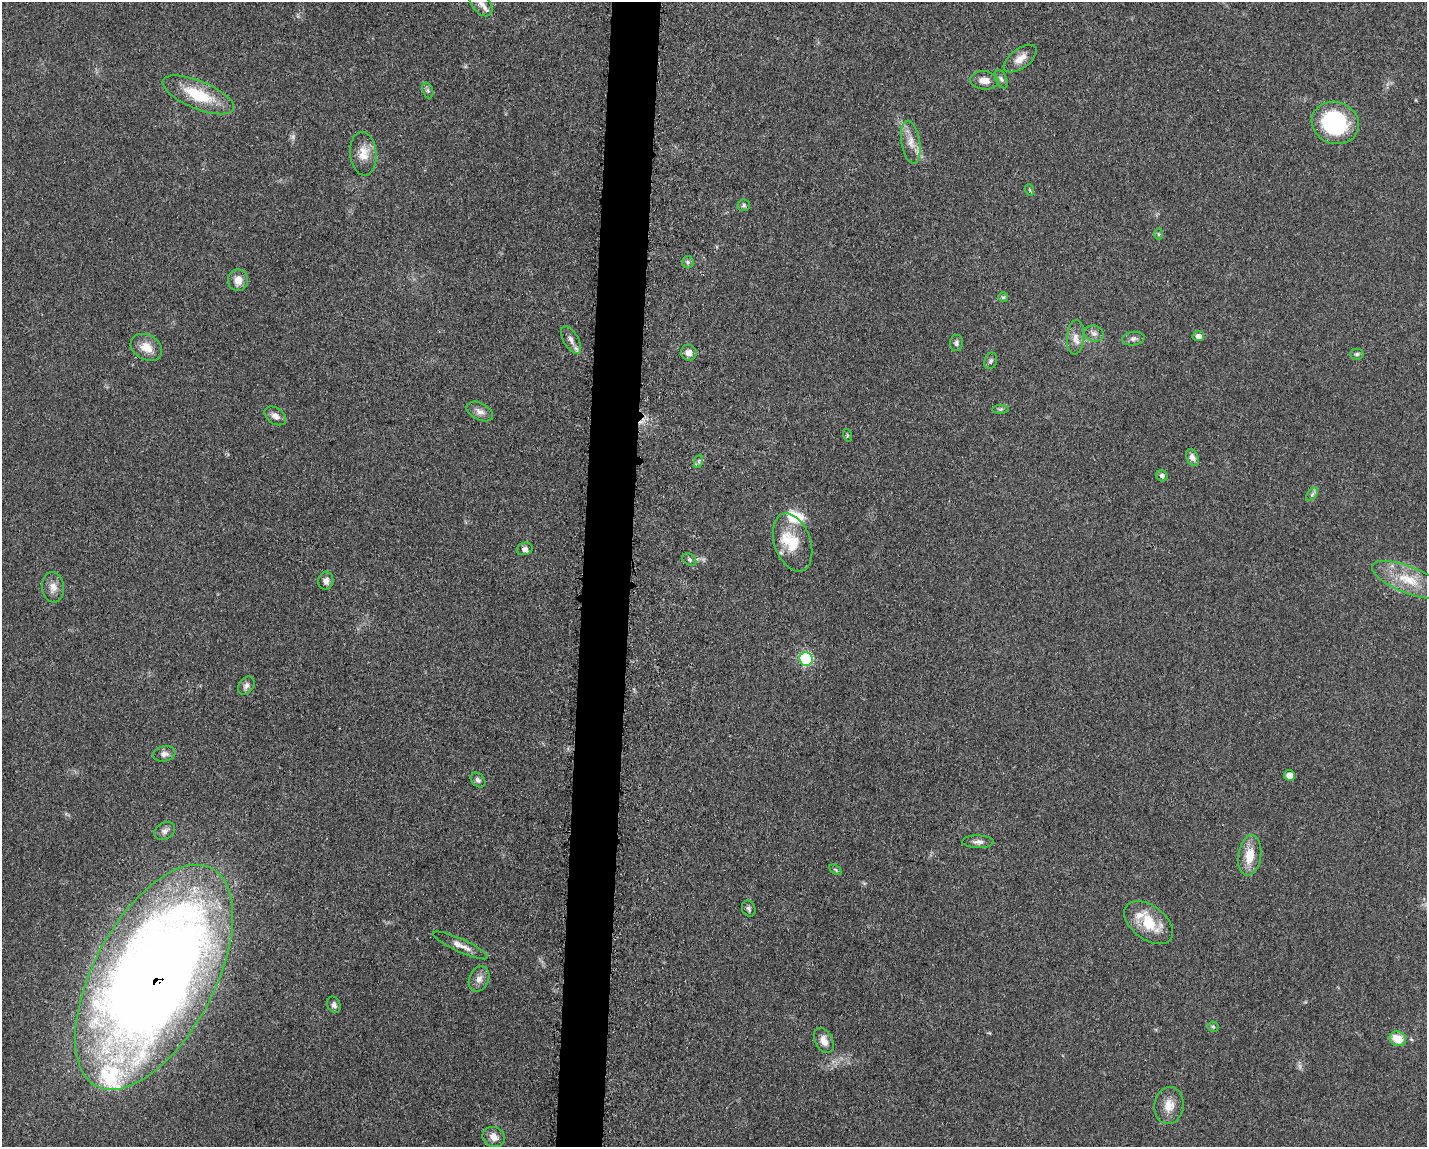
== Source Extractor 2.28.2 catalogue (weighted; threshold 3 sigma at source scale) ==
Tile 8 of 3 x 4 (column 2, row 3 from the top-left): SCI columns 1660-3084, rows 1160-2304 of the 4682 x 4609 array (HDU 1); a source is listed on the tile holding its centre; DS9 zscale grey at full resolution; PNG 1429 x 1149 px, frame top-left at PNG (2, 2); each listed source drawn as its Kron ellipse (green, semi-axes under 4 px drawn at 4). Shown black and unused: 3% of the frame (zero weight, under 3 of 5 exposures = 4% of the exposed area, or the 3 px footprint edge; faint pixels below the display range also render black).
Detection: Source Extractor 2.28.2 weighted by HDU 2 'WHT'; one run over the whole footprint, this tile lists its part. Background 0.0609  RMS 0.0061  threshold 0.0274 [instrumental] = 3 sigma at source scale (4.5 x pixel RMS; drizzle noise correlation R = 1.50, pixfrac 1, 0.05/0.05 arcsec/px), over >= 5 px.
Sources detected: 67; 2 too faint to see at this stretch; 1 inside a brighter object's white glare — neither listed nor drawn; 5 inside a brighter listed object's ellipse — not listed separately; the other 59 listed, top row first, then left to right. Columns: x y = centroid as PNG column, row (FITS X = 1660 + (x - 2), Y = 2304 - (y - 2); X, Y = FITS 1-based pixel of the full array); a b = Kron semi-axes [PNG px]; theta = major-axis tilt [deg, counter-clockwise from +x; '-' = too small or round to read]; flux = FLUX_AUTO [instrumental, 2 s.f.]
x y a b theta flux
480 3 15 8 -51 4.4
1020 59 19 9 36 6
1001 79 10 5 -64 1.8
984 80 14 9 -6 5.4
428 90 8 5 -70 1.4
198 95 38 14 -22 26
1335 123 24 21 -19 63
911 142 22 9 -81 7.3
363 154 22 13 -84 9.2
1030 190 6 3 -71 0.66
744 205 6 5 - 1.3
1159 234 6 4 -89 0.71
688 262 6 6 - 1.3
238 280 11 10 - 6
1003 297 5 5 - 0.86
1094 333 10 8 -15 2.8
1198 336 6 5 - 3.5
1075 337 17 8 85 4.9
1133 339 11 7 6 2.2
571 340 15 7 -61 3.7
956 343 8 6 89 1.7
146 347 17 12 -28 8.3
689 353 8 7 - 4
1357 354 6 5 - 1.3
991 361 8 6 70 1.6
1000 409 8 4 0 1.2
480 412 14 8 -27 3.6
275 416 12 8 -34 3.6
847 435 6 4 -72 0.79
1192 457 9 6 -63 3.6
699 461 7 4 71 1.2
1162 476 6 5 - 2
1312 494 8 4 53 1.4
793 542 30 18 -71 18
525 549 8 6 17 2.9
689 560 7 5 -35 1.3
1408 580 38 13 -22 19
326 581 9 7 76 3.1
53 587 15 11 -82 4.8
806 659 7 7 - 60
246 686 10 7 54 2.5
164 754 11 7 12 2.8
1289 775 5 5 - 5
478 780 8 6 -44 1.6
165 831 11 8 33 2.6
978 842 16 6 -1 2.8
1250 855 20 11 82 12
836 870 7 4 -32 0.89
749 909 8 6 -65 1.6
1149 923 28 17 -37 21
461 945 30 6 -24 5.7
154 977 123 60 62 1100
479 979 13 9 66 4
334 1005 8 6 -67 2.1
1213 1027 5 5 - 0.92
1398 1039 8 7 - 12
824 1041 13 8 -63 5.1
1169 1105 18 14 83 8.5
494 1137 11 9 -27 4.6
Overlapping masked pixels (flux is a lower limit): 1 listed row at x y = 154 977
Isophote crosses this tile's border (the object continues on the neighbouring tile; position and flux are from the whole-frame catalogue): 1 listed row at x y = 480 3